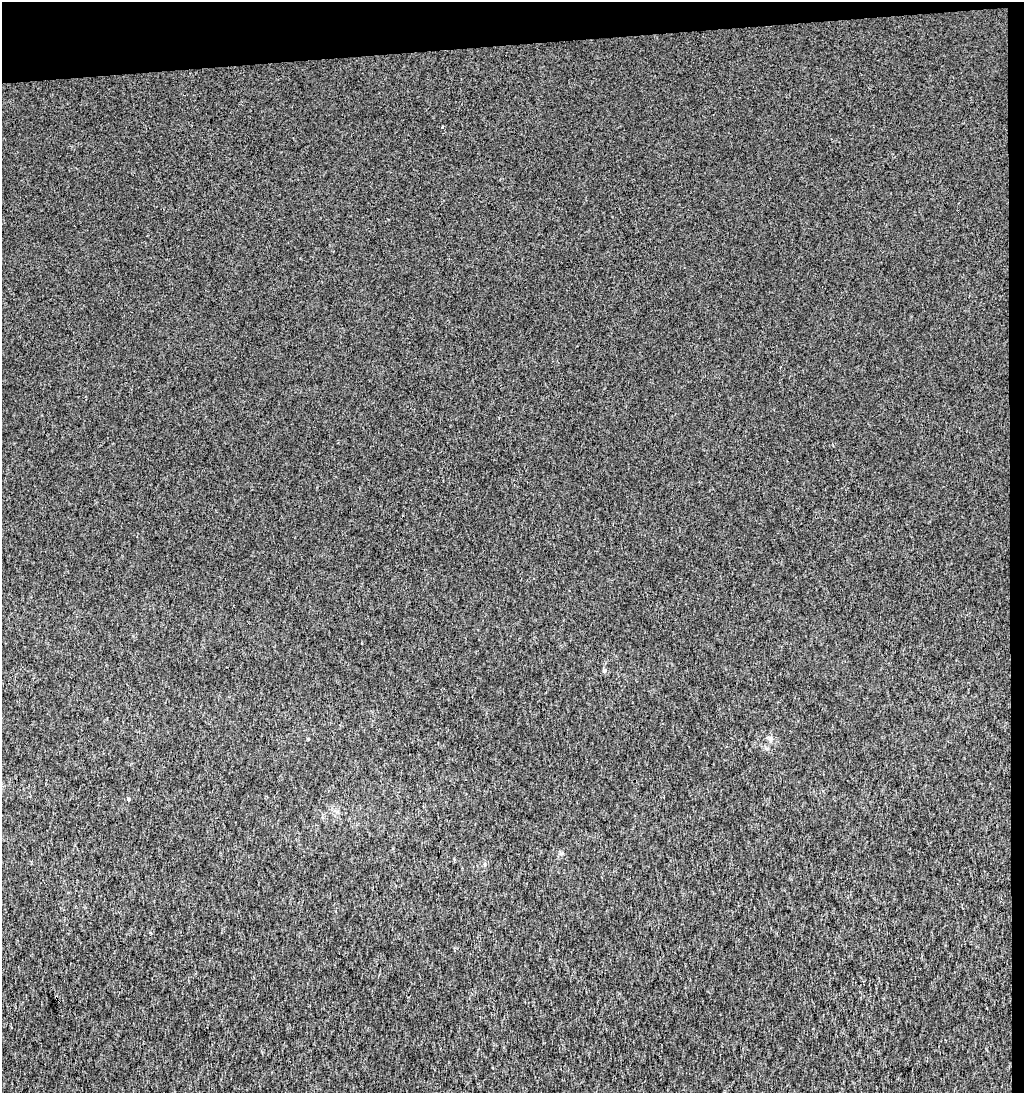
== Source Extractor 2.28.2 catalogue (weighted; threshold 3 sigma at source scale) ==
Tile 2 of 2 x 2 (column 2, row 1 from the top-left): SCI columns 1036-2057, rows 1092-2182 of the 2062 x 2182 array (HDU 1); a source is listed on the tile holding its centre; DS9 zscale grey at full resolution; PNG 1026 x 1095 px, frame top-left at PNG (2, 2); no overlay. Shown black and unused: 5% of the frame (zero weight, under 3 of 4 exposures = <1% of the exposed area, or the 3 px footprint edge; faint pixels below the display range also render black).
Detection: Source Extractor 2.28.2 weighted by HDU 2 'WHT'; one run over the whole footprint, this tile lists its part. Background 0.00148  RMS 0.0052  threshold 0.0232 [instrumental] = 3 sigma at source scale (4.5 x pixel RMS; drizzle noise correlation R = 1.50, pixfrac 1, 0.0396/0.0396 arcsec/px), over >= 5 px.
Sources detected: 4; all 4 listed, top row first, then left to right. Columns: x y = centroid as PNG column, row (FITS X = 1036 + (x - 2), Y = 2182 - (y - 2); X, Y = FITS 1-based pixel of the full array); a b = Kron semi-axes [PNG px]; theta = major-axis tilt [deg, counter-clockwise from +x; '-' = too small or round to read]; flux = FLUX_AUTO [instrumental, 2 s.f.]
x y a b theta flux
442 127 3 2 - 0.75
604 671 5 4 - 0.67
771 738 6 6 - 1.2
128 799 4 4 - 0.92